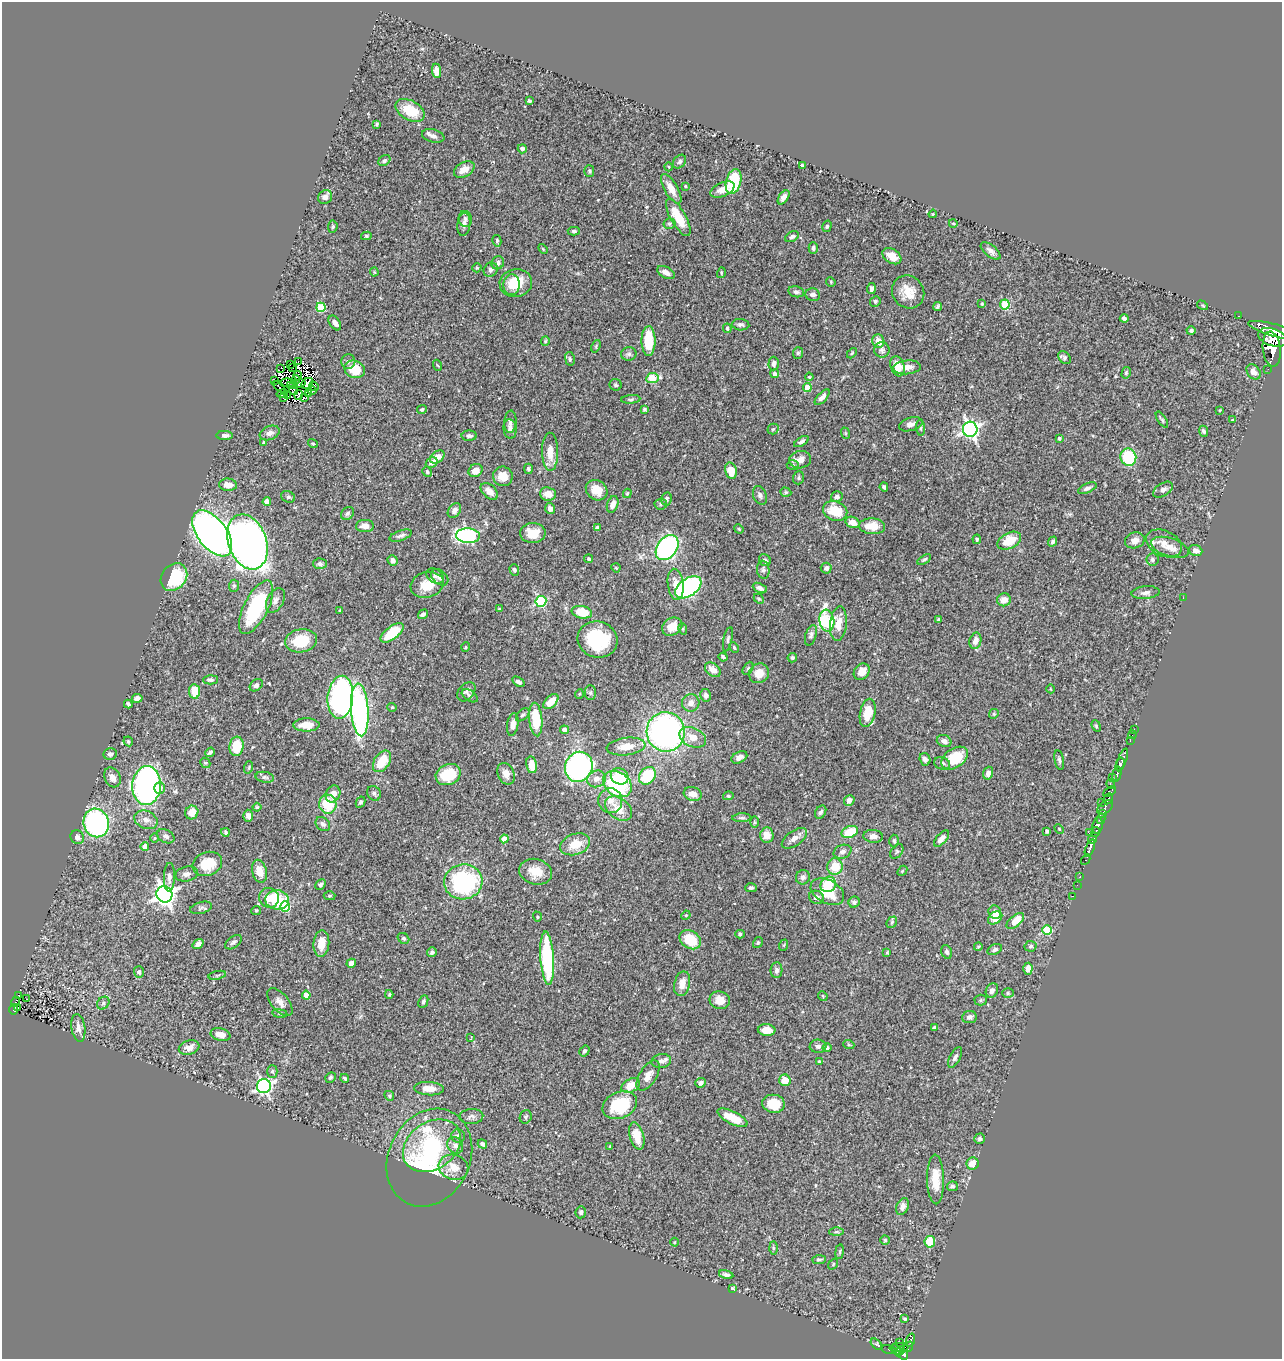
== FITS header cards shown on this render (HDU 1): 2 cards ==
NAXIS1  =                 1280
NAXIS2  =                 1357

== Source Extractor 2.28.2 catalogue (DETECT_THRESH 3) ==
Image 1280 x 1357 px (HDU 1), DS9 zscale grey, 1 PNG px = 1 image px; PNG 1284 x 1361 px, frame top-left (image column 1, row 1357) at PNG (2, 2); each listed source drawn as its Kron ellipse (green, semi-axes under 4 px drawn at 4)
Background 0.453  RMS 0.024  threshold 0.0706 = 3 sigma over >= 5 px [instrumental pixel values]
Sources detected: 476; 7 with non-positive FLUX_AUTO (blend fragments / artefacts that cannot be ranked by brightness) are neither listed nor drawn; the other 469 listed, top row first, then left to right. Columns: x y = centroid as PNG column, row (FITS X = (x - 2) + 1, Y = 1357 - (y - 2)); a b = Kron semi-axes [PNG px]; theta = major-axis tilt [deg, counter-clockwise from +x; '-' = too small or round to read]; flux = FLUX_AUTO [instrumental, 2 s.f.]
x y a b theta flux
436 71 7 4 -81 13
529 101 4 3 - 2.3
410 110 16 9 -29 42
377 124 3 3 - 2.5
433 136 11 6 -16 6.5
522 149 4 4 - 5
384 161 6 5 - 3.4
680 162 8 5 48 4.1
802 166 4 3 - 3.2
669 167 4 3 - 1.3
464 169 11 7 30 16
589 171 6 5 - 2.6
734 182 13 7 75 87
685 186 4 3 - 1.4
671 189 16 6 -60 16
722 189 13 6 24 15
325 197 7 6 - 8.7
784 197 8 4 56 7.9
933 214 4 3 - 1.5
678 217 21 7 -60 41
465 219 8 6 -80 4.5
953 223 4 3 - 1.3
464 224 12 6 84 7
669 224 6 5 - 2.4
827 226 6 4 74 2.2
333 227 6 4 84 2.5
574 231 6 4 -3 2.7
366 236 5 4 - 2.6
792 237 7 4 29 4.5
497 241 6 4 -77 2.2
813 248 6 4 90 4
543 249 6 3 -46 1.5
991 251 12 6 -40 6.9
892 256 10 7 -34 16
498 263 7 6 - 5
477 268 5 4 - 1.7
491 270 7 6 - 6
374 272 4 4 - 1.5
666 272 9 5 -27 8.4
721 273 5 3 - 1.6
831 282 5 4 - 1.6
516 283 16 14 12 41
511 285 10 8 87 16
871 289 5 4 - 4.6
796 292 8 5 -12 4.5
908 292 17 15 -50 27
813 295 7 6 - 6.7
875 301 5 5 - 3
982 304 3 3 - 1.6
1005 304 5 5 - 73
1202 305 6 3 -31 1.7
321 307 5 4 - 53
938 307 5 3 - 2.9
1238 316 2 2 - 3.3
1124 318 4 3 - 4
335 323 8 5 -57 6.3
741 325 8 5 -5 4.1
727 328 5 3 - 2
1276 330 28 6 -15 1500
1191 331 4 4 - 3.3
1273 337 15 8 -18 1500
545 341 5 4 - 1.7
648 341 15 7 -89 50
878 341 7 6 - 17
596 346 6 4 67 1.8
1272 349 17 9 -83 900
882 350 7 7 - 4.6
798 353 6 5 - 2.7
852 353 6 3 46 1.8
629 354 7 6 - 4.3
1065 358 7 5 -43 4.1
570 359 7 5 -81 3
298 361 3 2 - 95
348 361 7 7 - 4.5
774 363 7 5 87 6.1
290 364 3 2 - 0.86
437 365 6 3 -69 1.5
898 366 10 7 -70 25
292 367 2 2 - 0.39
907 367 14 7 5 13
281 368 3 2 - 3.1
355 369 10 8 -21 34
1268 369 2 2 - 3
1254 372 8 6 -52 9.4
1126 373 6 4 76 2.4
775 374 4 4 - 5.7
298 376 5 3 - 2.2
809 377 4 3 - 1.6
652 378 6 5 - 59
275 380 2 2 - 0.82
296 380 4 2 - 2.1
287 383 8 2 2 1.8
300 383 5 2 - 1
307 383 6 5 - 1.2
294 384 3 2 - 7.4
616 385 6 6 - 2.9
290 386 3 2 - 1.5
314 386 5 3 - 2.9
279 387 7 2 -42 0.083
807 388 4 4 - 27
293 390 4 3 - 2.3
312 390 4 2 - 1.3
282 393 6 2 18 2.1
308 393 2 2 - 0.72
287 395 2 2 - 0.96
298 395 5 2 - 0.99
284 397 3 2 - 1.5
822 397 10 4 47 7.1
304 398 3 2 - 2.1
631 399 9 4 5 2.8
422 409 5 4 - 2.3
644 409 3 3 - 2.3
1220 410 4 3 - 1.3
1162 420 9 3 -57 3
1232 420 3 2 - 1.2
510 422 11 6 86 5.7
911 424 12 6 16 7.8
921 428 8 3 -85 2.2
510 429 10 6 -84 6.4
773 429 5 5 - 2.4
970 429 7 7 - 550
1203 431 5 4 - 3.8
270 433 10 7 21 8.2
845 433 6 4 -71 1.7
225 435 8 4 -1 6.1
469 436 8 5 1 4.5
1059 438 3 3 - 2.2
801 441 8 4 32 4.5
264 442 4 4 - 2
313 443 5 4 - 1.8
550 452 19 8 -89 21
437 457 8 5 35 13
1128 457 9 8 - 80
800 460 11 8 9 14
432 462 6 5 - 7
793 465 6 5 - 2.8
528 469 5 4 - 3.2
476 470 7 6 - 16
731 471 8 5 -78 30
427 472 5 4 - 2.4
503 476 10 9 - 20
799 478 6 5 - 2.8
228 485 9 6 -4 14
884 487 4 3 - 3
1087 488 10 4 24 5.1
597 490 11 9 -36 24
1163 490 11 6 34 6.3
489 491 10 6 -41 14
786 492 5 4 - 2.3
627 493 5 4 - 2.1
548 494 8 6 -5 19
760 495 10 6 -69 4.9
288 497 7 5 -27 3.8
837 497 6 5 - 3
666 499 6 5 - 4
267 502 4 4 - 15
613 504 8 5 71 11
661 504 6 5 - 3.3
550 509 5 5 - 8.8
454 511 8 6 54 7.2
835 511 12 9 -22 41
347 513 7 5 44 3.4
853 522 7 5 -23 14
365 526 9 6 0 11
872 526 13 8 -3 26
597 528 4 4 - 4.9
739 529 5 4 - 1.6
212 533 26 14 -53 1100
533 533 13 10 2 27
401 536 11 5 19 5.1
468 536 12 7 -3 270
977 539 4 4 - 2.5
1135 540 10 7 19 11
1009 541 12 8 28 34
1053 541 5 4 - 3.6
247 542 28 19 -72 1100
1164 543 19 12 -24 20
1170 547 19 9 -18 18
667 548 14 10 53 270
1196 551 7 5 -20 7.8
588 559 4 4 - 2.3
924 559 7 4 32 2.9
393 560 5 5 - 5.1
765 560 6 5 - 4.5
1152 560 6 6 - 4.3
320 564 7 5 -2 4
616 568 5 3 - 1.5
826 568 5 5 - 6
514 570 6 5 - 3.1
763 570 9 6 -82 4.7
435 576 9 6 -33 5
174 577 15 12 50 88
440 577 10 6 -41 6.1
676 584 15 8 -83 18
427 585 17 12 16 29
234 586 6 5 - 2.9
688 587 15 8 35 270
760 588 7 4 -27 5.8
1145 593 14 6 5 8.5
1183 598 3 2 - 1.3
759 599 6 4 -43 2.1
275 600 13 8 60 8.2
1004 600 7 6 - 14
541 601 5 5 - 130
256 607 29 12 63 150
499 609 4 3 - 1.7
340 610 4 3 - 1.3
582 612 10 6 -10 43
423 614 5 4 - 4
938 620 3 3 - 1.7
827 621 11 7 -81 180
838 624 17 8 84 21
672 627 11 8 31 24
683 629 6 3 -73 1.7
392 633 13 6 38 54
811 635 10 5 73 4.7
597 639 20 18 -20 98
728 639 12 4 78 3.9
301 641 16 11 8 56
975 641 8 6 77 10
466 647 5 3 - 1.2
734 647 5 3 - 1.8
723 657 4 3 - 2.7
792 658 5 4 - 2.7
748 668 7 5 61 3.1
713 670 9 6 -38 11
862 672 9 7 49 16
759 673 10 9 - 20
210 680 7 4 0 4.1
518 682 7 4 -32 4.3
256 685 7 5 43 4.2
1051 689 4 3 - 1.1
194 692 7 5 -85 30
466 692 11 7 49 5.3
590 693 7 5 90 3.8
579 694 5 3 - 1.4
706 695 6 5 - 5.1
470 696 9 5 -34 3.2
340 697 21 12 84 470
137 698 5 4 - 8.9
551 702 9 5 44 27
691 703 9 8 - 11
128 704 4 3 - 3.4
392 707 5 4 - 1.7
360 710 26 8 -86 380
868 713 14 7 77 34
994 714 5 4 - 2.1
523 715 8 5 43 3.5
536 720 17 6 -85 57
513 724 11 5 80 11
306 725 13 6 0 24
1096 726 6 4 -69 2
1134 729 3 2 - 8.4
564 730 4 4 - 4.7
666 732 20 19 - 500
1132 735 4 2 - 7
693 737 14 9 -25 20
128 741 5 4 - 2.5
944 741 7 6 - 5.8
1130 741 2 2 - 5.5
236 746 10 7 81 40
626 747 19 8 7 23
210 752 5 3 - 3.8
110 754 6 6 - 5.7
739 757 8 5 26 8
954 758 14 9 35 49
925 759 6 5 - 6.1
1059 760 10 4 -79 3.7
1122 760 12 3 69 150
382 761 12 7 56 40
205 763 5 4 - 2.4
942 763 8 6 -17 4.4
1120 764 7 4 75 220
531 765 8 5 -78 24
249 767 6 4 72 1.7
579 767 15 13 64 390
988 773 6 5 - 7.3
448 774 13 10 24 55
506 774 11 8 -67 13
1117 774 7 3 76 250
620 776 9 8 - 29
647 776 9 7 50 76
112 777 10 8 -63 9.5
265 777 9 5 -10 4
1112 777 3 2 - 6
597 779 9 8 - 11
617 784 15 11 -36 160
1111 784 5 3 - 35
147 786 19 14 86 520
160 788 6 5 - 11
1110 792 7 4 30 70
374 793 8 6 -56 3.8
333 794 9 7 65 13
693 794 9 7 -16 15
728 796 5 4 - 2.8
1108 799 6 3 62 160
849 800 5 5 - 8.5
610 801 12 12 - 17
361 802 6 4 61 3.5
1101 802 2 2 - 13
328 804 9 8 - 50
257 807 4 4 - 2.1
1105 807 9 5 41 140
618 808 15 10 -39 26
192 812 7 6 - 20
821 812 7 5 57 4
1103 813 3 3 - 47
248 816 6 5 - 5
742 818 9 4 2 3.3
1101 819 5 3 - 42
146 820 12 8 -22 11
754 822 6 4 -89 2
96 823 14 12 -71 270
323 824 8 6 -43 5
1097 826 8 5 81 430
1059 829 5 3 - 1.4
1047 831 4 3 - 4.4
225 832 4 3 - 2.3
850 832 8 5 20 44
1096 832 5 3 - 130
1089 833 2 2 - 18
767 835 7 6 - 14
166 836 9 6 -27 5.9
873 836 10 6 -4 8.2
77 837 7 6 - 8.2
154 838 4 3 - 1.4
794 838 14 7 35 9.4
504 839 4 4 - 22
942 839 10 5 49 8.7
1092 840 4 3 - 190
894 841 6 4 -87 2.8
575 844 15 10 21 30
145 846 4 4 - 12
1090 848 9 3 70 300
897 851 8 5 52 3.1
842 852 9 6 19 6.4
1086 859 5 3 - 20
207 864 15 11 22 45
835 866 8 7 - 30
259 871 11 7 -77 22
902 871 6 4 47 1.8
535 872 16 12 -16 26
187 874 11 7 13 7.8
169 877 14 5 89 7.7
803 877 7 6 - 4.7
1080 877 3 2 - 6.6
463 882 19 17 7 220
321 884 6 4 47 3.4
828 884 8 7 - 42
1077 885 2 2 - 3.8
751 888 6 4 1 3
827 892 18 11 -30 44
164 894 8 8 - 910
329 896 6 4 2 2.1
1073 896 2 2 - 0.93
817 897 8 6 -27 7.4
269 898 10 9 - 16
277 900 12 9 -7 62
854 902 5 5 - 4.6
285 906 5 5 - 75
201 908 11 5 15 4.2
256 910 5 4 - 1.7
995 912 7 6 - 7.6
686 915 5 4 - 1.6
537 917 5 4 - 1.9
995 918 8 5 37 28
1015 921 10 5 41 27
892 922 6 4 49 2.8
1047 930 5 5 - 65
740 934 5 4 - 2.1
403 938 6 5 - 3.2
690 940 11 8 -34 46
233 942 9 5 36 4.5
758 942 5 4 - 2.5
198 944 6 4 35 6.3
321 944 13 8 85 24
784 945 6 3 70 1.6
1030 946 6 5 - 3.2
978 947 4 3 - 1.8
995 949 8 5 24 4.4
432 952 5 4 - 4.9
887 952 4 3 - 1.6
947 952 7 5 -71 4
547 958 27 6 -86 170
351 963 5 4 - 13
1028 969 6 4 87 9.9
777 970 8 6 87 5.8
139 972 5 5 - 3.5
217 975 9 3 13 2.5
682 984 12 8 77 15
992 990 7 6 - 7.1
1008 993 6 5 - 2.5
389 994 4 3 - 1.9
306 995 4 4 - 25
18 996 3 2 - 1.5
823 996 5 4 - 1.6
26 999 2 2 - 1.5
720 1000 10 8 -19 18
981 1000 6 5 - 2.6
15 1002 5 3 - 12
280 1002 17 8 -50 12
423 1002 6 4 67 3.8
103 1003 7 5 50 3.4
17 1008 3 3 - 13
14 1009 5 4 - 37
280 1013 7 4 -8 2.4
969 1017 7 6 - 5.7
934 1027 4 3 - 2.7
78 1028 14 7 -81 10
767 1030 9 5 -3 16
221 1035 10 6 -14 16
471 1038 4 2 - 0.97
849 1045 5 3 - 1.5
818 1046 8 6 -2 5.4
189 1048 10 7 18 11
827 1048 4 4 - 3.4
584 1051 6 4 55 2.8
955 1057 11 5 62 5.4
661 1061 10 7 8 6.7
819 1062 4 3 - 3.9
272 1071 6 5 - 3.3
648 1076 17 8 58 13
330 1077 5 5 - 3.1
345 1078 5 3 - 3
785 1080 6 5 - 22
700 1083 5 5 - 5
631 1085 10 6 27 29
264 1086 7 7 - 430
429 1089 15 6 -3 17
389 1096 5 4 - 2
774 1104 11 9 -7 41
620 1105 18 13 23 79
471 1116 12 7 4 6.1
526 1117 7 5 65 3.3
732 1118 16 6 -27 32
458 1136 7 6 - 3.5
637 1136 14 7 -74 28
980 1139 5 5 - 4.2
482 1144 5 4 - 4
455 1145 9 7 -51 6.4
432 1146 31 23 34 220
610 1147 4 3 - 2.1
429 1158 51 40 64 180
973 1164 6 6 - 16
453 1167 15 12 -18 23
936 1179 25 8 -89 31
952 1186 5 4 - 3.1
903 1207 9 6 69 9
581 1212 6 5 - 4
836 1232 7 4 1 2.6
885 1240 4 4 - 1.9
675 1242 4 3 - 1.3
930 1242 6 5 - 32
773 1248 6 4 -89 2.4
840 1252 7 4 82 2.5
819 1260 7 4 1 3.1
833 1264 6 3 55 1.7
726 1274 7 4 -13 4.3
732 1288 4 3 - 2.3
905 1319 4 3 - 1.7
910 1340 7 3 74 51
899 1343 3 2 - 3.8
877 1344 7 4 -44 2.2
899 1347 9 4 4 63
908 1347 6 4 50 33
889 1349 8 4 -14 28
897 1350 6 3 -64 67
901 1351 5 2 - 59
904 1354 5 4 - 180
At the frame edge (FLAGS 8, measured only in part): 1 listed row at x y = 1276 330
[7 non-positive-flux detections neither listed nor drawn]